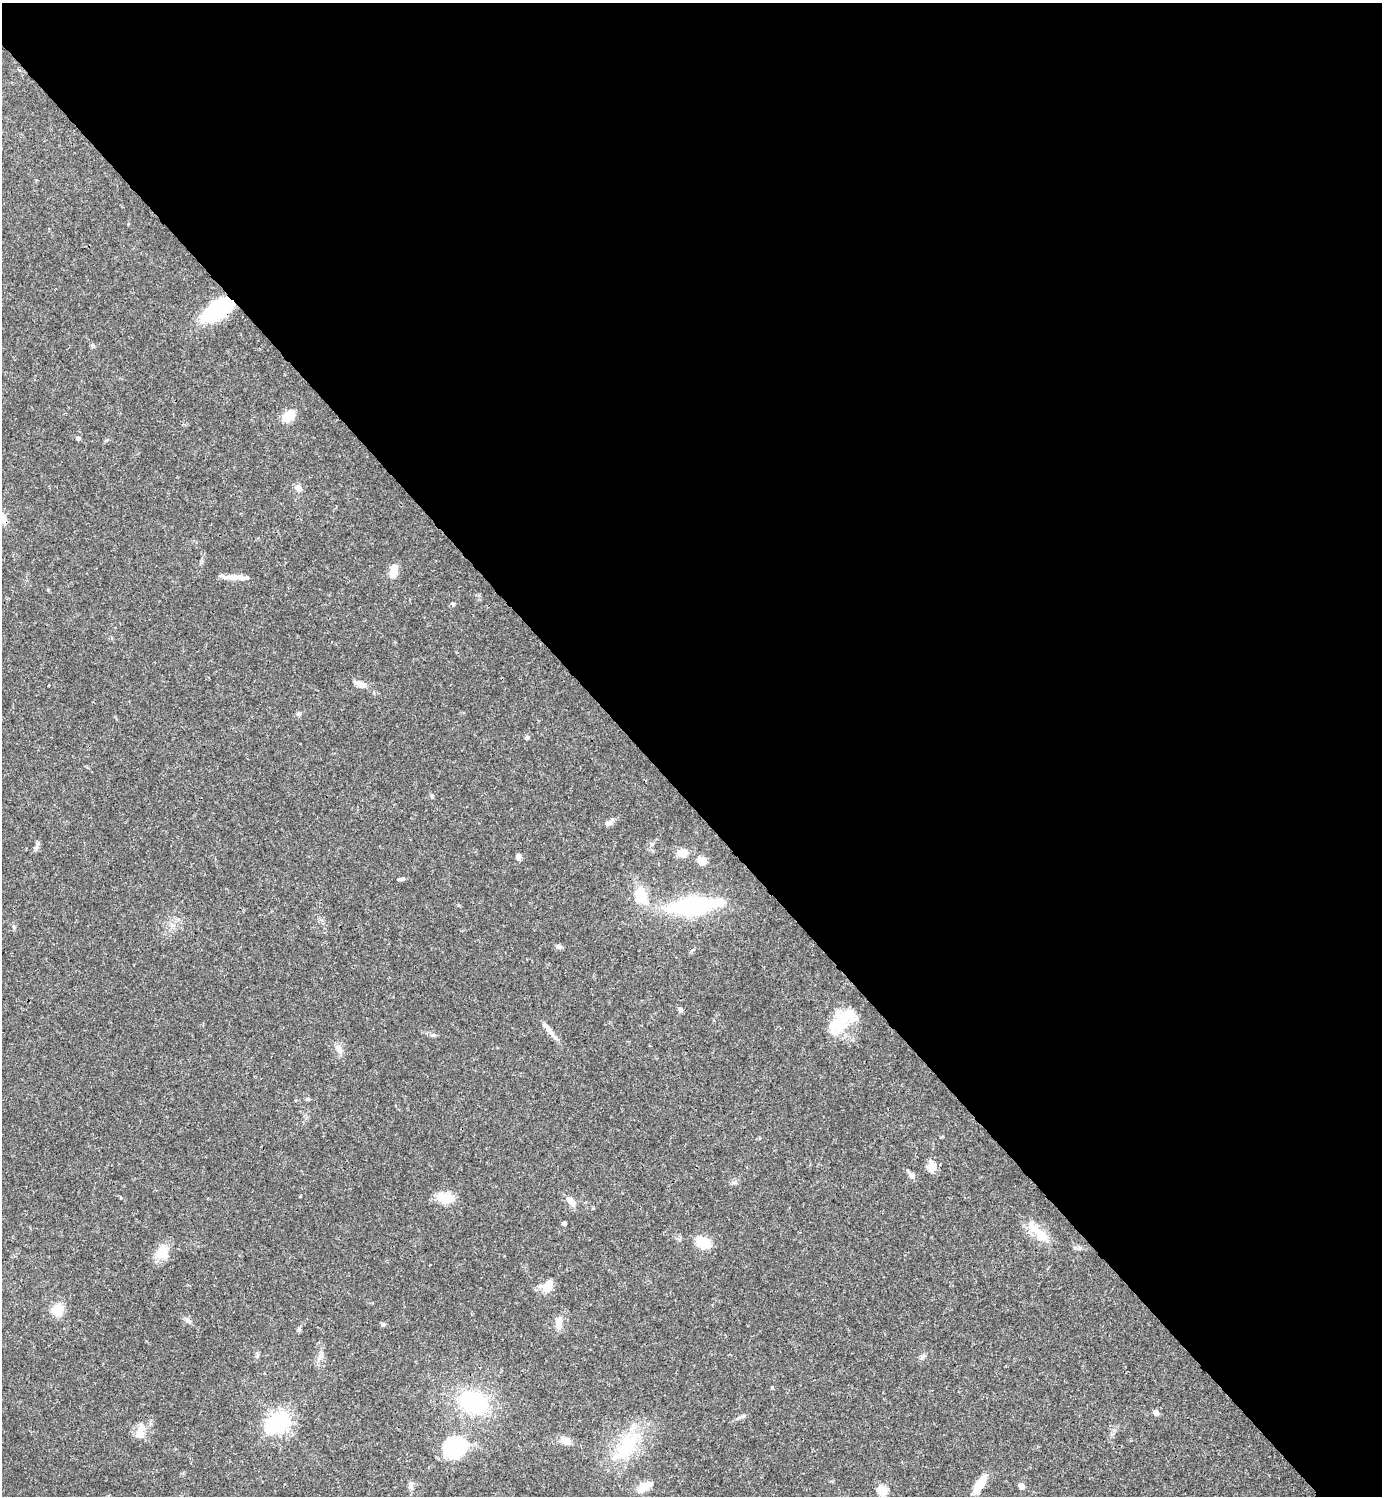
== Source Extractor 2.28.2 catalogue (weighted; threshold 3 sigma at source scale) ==
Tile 3 of 4 x 4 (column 3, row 1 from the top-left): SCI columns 3062-4441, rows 4484-5977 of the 5979 x 5980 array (HDU 1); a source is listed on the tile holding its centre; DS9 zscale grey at full resolution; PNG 1384 x 1498 px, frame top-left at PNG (2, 3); no overlay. Shown black and unused: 54% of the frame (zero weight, under 3 of 4 exposures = <1% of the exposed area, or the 3 px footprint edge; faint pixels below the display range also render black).
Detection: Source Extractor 2.28.2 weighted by HDU 2 'WHT'; one run over the whole footprint, this tile lists its part. Background 0.0382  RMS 0.0026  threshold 0.0119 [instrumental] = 3 sigma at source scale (4.5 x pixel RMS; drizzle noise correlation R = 1.50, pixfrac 1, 0.05/0.05 arcsec/px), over >= 5 px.
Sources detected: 63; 4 inside a brighter object's white glare — not listed; the other 59 listed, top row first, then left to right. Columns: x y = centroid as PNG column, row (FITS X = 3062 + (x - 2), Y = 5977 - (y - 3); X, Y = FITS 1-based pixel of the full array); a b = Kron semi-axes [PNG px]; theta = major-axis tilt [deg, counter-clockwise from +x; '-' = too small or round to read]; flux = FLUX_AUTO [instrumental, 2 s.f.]
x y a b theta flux
218 309 28 14 35 23
289 416 12 9 39 5.6
78 438 5 4 - 0.72
299 488 10 7 -41 1.2
2 518 15 10 -53 2.8
393 572 14 7 81 3.9
235 577 27 6 0 2.4
453 604 6 5 - 0.38
360 684 19 7 -24 2
299 714 6 5 - 0.52
527 738 5 5 - 0.57
610 823 10 7 22 0.92
651 844 5 4 - 0.4
36 847 11 5 68 0.76
682 853 8 6 1 5.6
518 857 7 6 - 1
702 861 11 9 -43 1.8
402 879 8 4 11 0.57
641 895 17 13 -73 6.9
692 906 63 19 6 30
172 925 7 4 -70 0.65
14 927 6 4 -71 0.41
559 947 8 6 -27 0.63
680 1010 7 5 -46 0.7
840 1022 30 17 53 11
548 1030 32 5 -50 2.1
433 1035 7 5 -6 0.53
339 1049 14 8 -62 1.7
308 1099 5 4 - 0.35
932 1166 12 9 -81 2.8
911 1175 9 6 -65 1.1
445 1198 20 12 -10 4.6
570 1201 11 7 -48 2.3
564 1223 5 4 - 0.61
1039 1233 37 10 -45 5.7
703 1242 15 10 -27 6.5
162 1253 19 16 39 4.2
547 1286 13 10 25 4.3
58 1310 12 11 - 5.3
188 1321 9 6 -30 0.9
559 1323 19 7 88 2.1
383 1324 6 5 - 0.46
299 1329 6 5 - 0.48
320 1357 8 6 83 0.98
922 1357 9 5 46 0.67
772 1387 4 4 - 0.34
474 1402 27 20 -20 24
1156 1413 7 5 -34 0.98
738 1418 7 4 18 0.54
279 1422 7 6 - 150
140 1431 21 12 71 3.2
566 1441 13 10 -26 1.9
627 1446 51 22 53 16
454 1448 25 22 -3 18
980 1484 23 9 57 5
1021 1486 7 5 -69 1.4
411 1487 11 5 -78 0.88
644 1487 16 8 36 3.6
883 1490 5 5 - 14
Overlapping masked pixels (flux is a lower limit): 2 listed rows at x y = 218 309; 2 518
Isophote crosses this tile's border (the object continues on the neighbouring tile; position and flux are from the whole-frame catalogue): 1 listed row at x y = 2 518
Unlisted compact peaks at least as high as the median listed source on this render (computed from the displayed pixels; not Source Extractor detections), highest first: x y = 93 346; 432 797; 733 1183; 48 590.